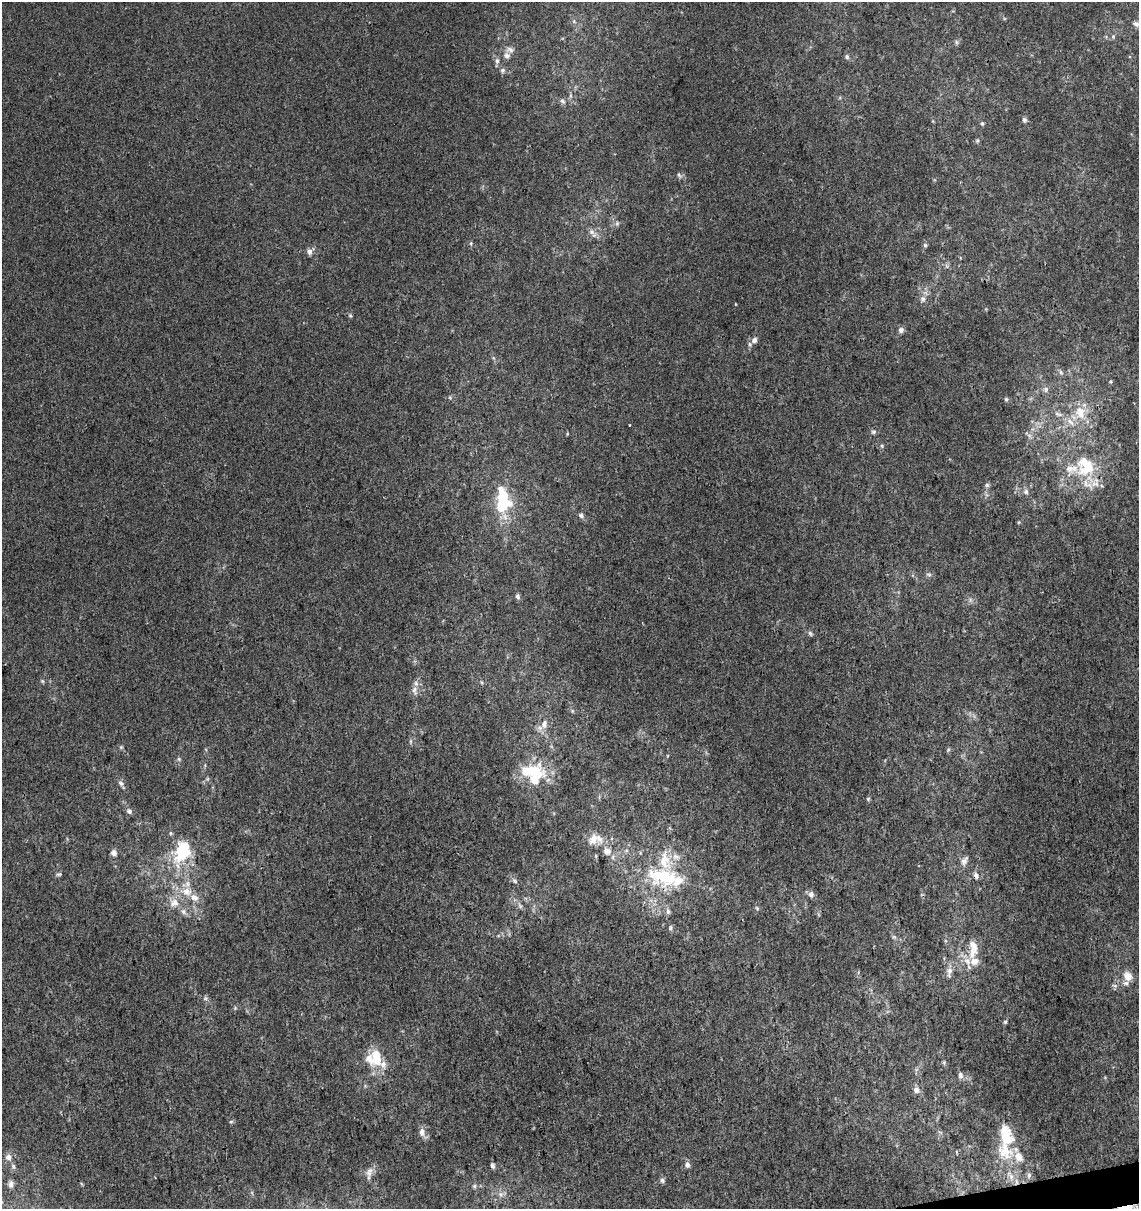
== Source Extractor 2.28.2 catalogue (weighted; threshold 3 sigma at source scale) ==
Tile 6 of 4 x 4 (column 2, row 2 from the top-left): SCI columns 1175-2311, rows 2470-3676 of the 4668 x 4938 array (HDU 1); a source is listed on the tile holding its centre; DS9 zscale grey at full resolution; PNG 1141 x 1211 px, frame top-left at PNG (2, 2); no overlay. Shown black and unused: <1% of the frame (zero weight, under 3 of 4 exposures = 5% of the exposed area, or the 3 px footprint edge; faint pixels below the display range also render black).
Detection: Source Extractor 2.28.2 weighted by HDU 2 'WHT'; one run over the whole footprint, this tile lists its part. Background 5.53e-05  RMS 0.0024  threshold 0.0108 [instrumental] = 3 sigma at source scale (4.5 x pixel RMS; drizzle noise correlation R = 1.50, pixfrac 1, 0.0396/0.0396 arcsec/px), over >= 5 px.
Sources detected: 113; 3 inside a brighter object's white glare — not listed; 24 inside a brighter listed object's ellipse — not listed separately; the other 86 listed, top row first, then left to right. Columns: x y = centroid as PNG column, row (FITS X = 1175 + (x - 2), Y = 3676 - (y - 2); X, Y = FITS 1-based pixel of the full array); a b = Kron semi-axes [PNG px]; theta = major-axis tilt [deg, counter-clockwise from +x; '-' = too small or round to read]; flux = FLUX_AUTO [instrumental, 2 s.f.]
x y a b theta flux
574 21 6 5 - 0.42
1136 24 8 6 -27 0.79
1113 36 5 5 - 0.41
956 42 6 4 -71 0.38
507 55 9 8 - 1
847 57 6 5 - 0.47
497 61 8 6 -81 0.74
503 70 7 6 - 0.57
562 101 8 5 -28 0.59
1024 120 7 6 - 0.56
982 123 6 4 -75 0.38
977 141 6 4 46 0.35
679 175 7 4 -46 0.45
617 223 6 6 - 0.47
591 232 7 7 - 0.88
471 243 5 4 - 0.34
925 245 5 5 - 0.45
309 251 8 6 -83 0.98
923 299 8 7 - 0.87
350 315 6 3 -20 0.3
901 330 7 7 - 0.81
754 340 9 7 53 1.1
1061 372 7 4 -70 0.5
1111 381 5 4 - 0.3
1046 389 9 4 90 0.64
1006 399 5 5 - 0.34
1080 412 20 15 -73 5.2
1058 414 14 5 -14 1.1
873 432 7 5 1 0.49
882 446 6 3 -72 0.3
1087 467 27 20 31 9.8
987 485 7 5 -2 0.47
1026 492 7 6 - 0.71
504 503 25 17 47 9.8
581 516 7 6 - 0.6
929 574 8 4 -8 0.44
517 596 7 5 -56 0.67
810 633 6 5 - 0.46
42 681 5 5 - 0.32
414 690 10 5 64 1
544 724 13 8 77 1.8
121 747 5 5 - 0.3
532 771 36 18 -10 9.9
121 783 9 5 -51 0.7
868 799 5 5 - 0.31
129 811 8 7 - 0.72
171 833 6 4 -24 0.37
593 839 16 13 57 3
607 851 13 11 -35 2.1
114 853 6 6 - 1.3
181 855 28 19 58 9.3
596 856 6 4 -72 0.25
964 861 15 8 57 1.2
59 874 8 4 13 0.43
976 876 7 6 - 1.1
665 877 34 24 42 13
515 881 6 5 - 0.46
186 891 16 12 -10 3.5
811 894 8 7 - 0.9
174 903 14 11 31 2.5
520 906 7 4 -72 0.46
757 908 5 4 - 0.31
668 911 7 6 - 0.71
183 912 10 6 -59 0.93
670 928 7 5 -90 0.46
973 952 22 11 66 4
949 972 16 7 83 1.5
1128 976 13 10 -61 2.5
1005 1022 5 4 - 0.3
377 1060 13 11 62 4.2
944 1062 6 4 19 0.3
960 1075 7 6 - 0.82
916 1090 8 7 - 1
231 1122 6 4 1 0.32
422 1132 12 7 -87 1.3
1005 1151 49 17 70 8.1
8 1157 8 8 - 1.3
687 1165 8 6 -74 0.78
13 1166 8 5 -75 0.64
492 1166 6 5 - 0.66
369 1172 13 8 66 1.4
1029 1175 7 5 69 0.49
662 1180 7 6 - 0.56
11 1184 11 8 86 1
474 1186 6 5 - 0.49
500 1194 7 4 -89 0.6
Overlapping masked pixels (flux is a lower limit): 1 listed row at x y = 976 876